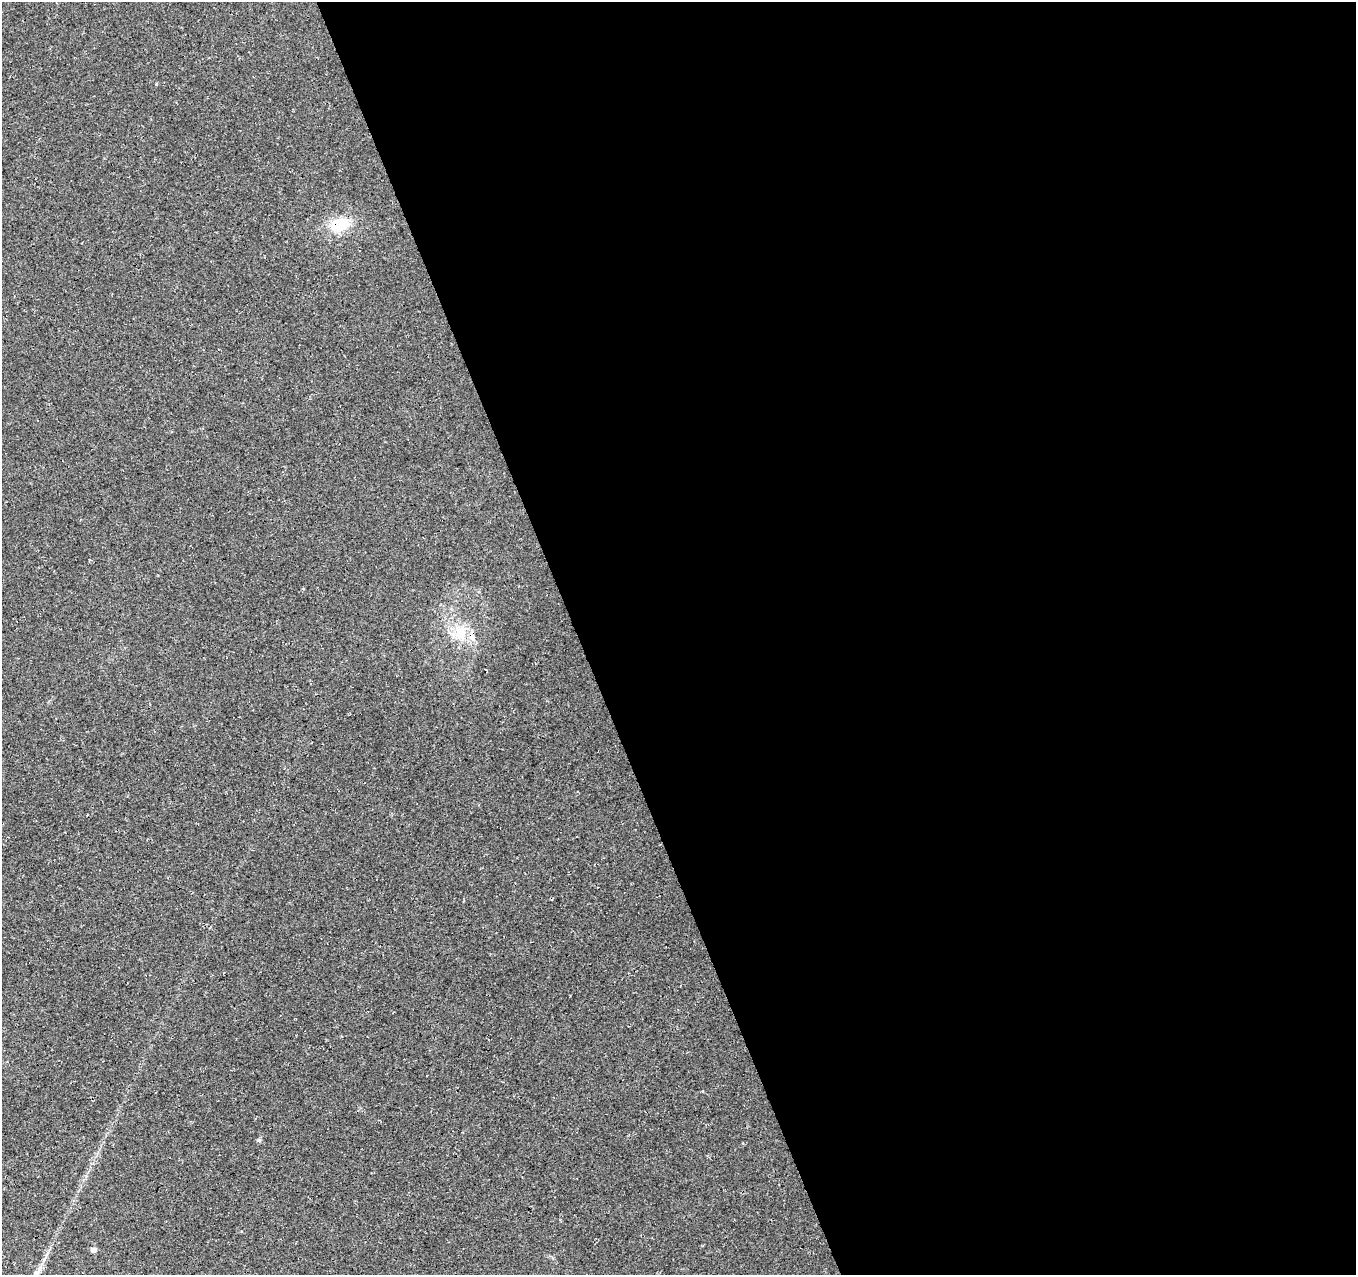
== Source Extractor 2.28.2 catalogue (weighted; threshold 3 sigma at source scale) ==
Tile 8 of 4 x 4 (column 4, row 2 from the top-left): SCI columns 4117-5470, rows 2637-3909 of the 5527 x 5327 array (HDU 1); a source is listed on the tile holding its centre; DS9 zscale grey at full resolution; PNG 1358 x 1277 px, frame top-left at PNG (2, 2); no overlay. Shown black and unused: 57% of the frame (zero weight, under 3 of 4 exposures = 5% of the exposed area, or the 3 px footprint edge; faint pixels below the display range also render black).
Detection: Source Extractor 2.28.2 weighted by HDU 2 'WHT'; one run over the whole footprint, this tile lists its part. Background 0.0289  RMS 0.0074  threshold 0.0334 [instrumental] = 3 sigma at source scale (4.5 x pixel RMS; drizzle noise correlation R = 1.50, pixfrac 1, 0.0396/0.0396 arcsec/px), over >= 5 px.
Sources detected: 5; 1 inside a brighter listed object's ellipse — not listed separately; the other 4 listed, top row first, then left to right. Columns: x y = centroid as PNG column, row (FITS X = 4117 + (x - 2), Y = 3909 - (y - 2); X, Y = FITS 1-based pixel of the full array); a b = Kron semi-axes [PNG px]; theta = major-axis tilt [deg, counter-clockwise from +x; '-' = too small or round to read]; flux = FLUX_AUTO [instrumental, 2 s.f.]
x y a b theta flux
340 225 21 14 12 26
461 633 22 15 80 18
259 1140 6 5 - 1.3
94 1249 5 5 - 3.5
Overlapping masked pixels (flux is a lower limit): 1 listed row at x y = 340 225